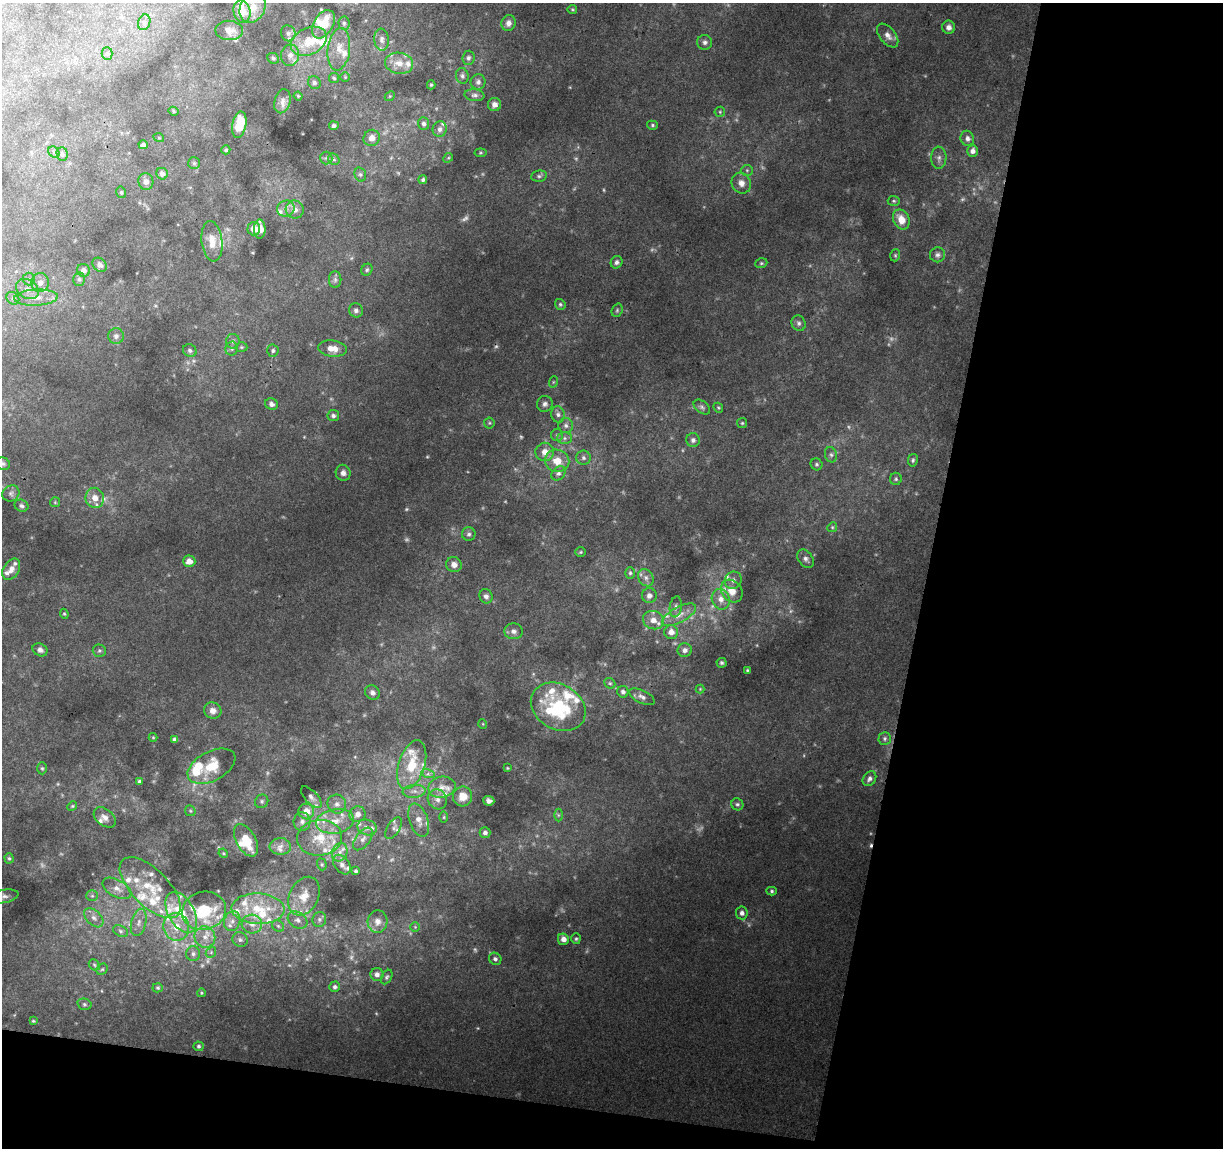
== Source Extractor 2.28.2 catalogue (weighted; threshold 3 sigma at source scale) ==
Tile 4 of 2 x 2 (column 2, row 2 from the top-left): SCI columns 1222-2442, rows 113-1258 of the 2442 x 2533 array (HDU 1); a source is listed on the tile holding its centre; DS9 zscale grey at full resolution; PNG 1225 x 1150 px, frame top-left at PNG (2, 3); each listed source drawn as its Kron ellipse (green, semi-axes under 4 px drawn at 4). Shown black and unused: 28% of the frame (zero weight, under 3 of 4 exposures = <1% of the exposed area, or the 3 px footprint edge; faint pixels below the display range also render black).
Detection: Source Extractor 2.28.2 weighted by HDU 2 'WHT'; one run over the whole footprint, this tile lists its part. Background 0.0636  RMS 0.011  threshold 0.0482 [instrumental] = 3 sigma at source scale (4.5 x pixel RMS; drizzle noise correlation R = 1.50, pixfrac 1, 0.0396/0.0396 arcsec/px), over >= 5 px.
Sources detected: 319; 27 too faint to see at this stretch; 2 cosmic-ray / hot-pixel residue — neither listed nor drawn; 58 inside a brighter listed object's ellipse — not listed separately; the other 232 listed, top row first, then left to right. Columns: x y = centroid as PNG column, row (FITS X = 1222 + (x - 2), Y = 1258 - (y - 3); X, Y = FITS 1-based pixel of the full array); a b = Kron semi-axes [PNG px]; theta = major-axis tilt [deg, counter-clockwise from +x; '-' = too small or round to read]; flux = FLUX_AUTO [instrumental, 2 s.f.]
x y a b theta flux
252 8 16 12 63 18
572 9 5 4 - 1.3
242 12 11 8 -75 19
144 22 8 6 71 3.6
344 23 7 5 -87 2.4
509 23 8 7 - 5.8
323 24 15 9 59 26
949 27 6 6 - 4.9
229 30 14 9 -3 9.7
288 33 8 7 - 4.1
888 35 14 8 -51 7.2
382 40 11 7 -85 4.5
309 41 19 13 26 28
705 42 7 7 - 3.8
339 49 21 11 82 16
107 53 6 5 - 2
290 55 10 9 - 7.3
273 58 6 5 - 2.3
468 58 7 6 - 2.7
399 63 14 10 -11 13
462 76 8 6 -75 3.1
345 77 5 4 - 1.3
334 78 5 5 - 1.7
478 82 7 7 - 3.8
314 83 7 6 - 2.6
431 85 4 4 - 1.4
474 95 10 6 -5 3.7
298 96 4 4 - 1.2
390 96 5 4 - 1.3
282 101 12 8 75 6.1
494 104 6 6 - 5.6
173 111 5 3 - 1.5
720 112 5 5 - 1.6
424 124 6 5 - 3.3
239 125 13 7 79 23
652 125 5 4 - 1.5
334 126 5 4 - 2.4
440 129 8 7 - 4.5
159 138 5 3 - 0.97
372 138 8 8 - 7
967 138 8 7 - 4.3
143 145 5 3 - 2.7
226 150 4 4 - 1.8
973 151 5 5 - 4.7
54 152 6 5 - 1.8
480 153 6 4 7 1.4
62 154 7 5 -88 2
326 158 6 6 - 2.5
448 158 5 4 - 1.4
939 158 11 7 89 4.8
334 159 6 5 - 2.1
194 163 6 6 - 2.2
747 170 5 5 - 1.8
162 174 6 5 - 4.9
360 174 7 5 -74 2.6
539 176 8 5 9 2.6
423 180 4 4 - 2.2
146 181 8 7 - 5.5
741 183 11 9 -57 8.4
121 192 6 4 -76 1.6
894 201 6 5 - 1.7
286 209 9 8 - 5.8
295 210 9 9 - 6.8
901 219 10 8 -65 15
254 229 7 6 - 12
260 229 9 5 90 12
212 241 20 10 -83 16
895 255 6 4 71 1.5
938 255 7 7 - 3.5
617 262 6 5 - 2.9
761 263 6 4 20 1.7
100 265 8 6 -42 4.5
83 270 6 6 - 5.3
367 270 6 5 - 2
29 279 6 6 - 2.9
79 279 6 5 - 2.5
335 280 8 6 -89 3
40 282 9 9 - 7.5
27 289 12 9 -32 9
13 298 7 6 - 2.8
36 298 22 8 3 13
560 304 5 5 - 1.8
356 310 7 7 - 4
617 310 7 5 70 2
799 323 8 7 - 3.6
116 336 8 8 - 3.7
233 341 7 7 - 3.5
241 347 6 5 - 1.7
232 349 7 6 - 2.8
332 349 14 8 -8 11
190 350 7 6 - 2.8
273 351 6 5 - 2.3
553 382 6 3 71 1.2
271 404 6 5 - 3.6
545 404 8 8 - 3.9
702 407 9 6 -39 3
718 408 5 4 - 1.4
558 414 8 7 - 3.8
333 416 6 5 - 3.3
489 423 5 5 - 1.5
742 423 5 5 - 1.5
566 425 7 7 - 4
557 435 6 6 - 2.4
564 438 7 6 - 3.5
693 440 7 7 - 4.3
545 452 9 9 - 10
831 455 8 6 -73 2.9
583 458 7 7 - 3.6
913 460 6 5 - 2
557 461 12 11 - 17
3 464 7 6 - 2.7
816 464 6 5 - 2.2
343 473 8 7 - 4.9
558 473 8 6 44 3.6
896 479 6 6 - 2.1
11 493 9 7 35 3.9
95 498 10 9 - 11
55 502 5 5 - 1.3
21 506 7 6 - 2.8
832 527 5 4 - 1.4
469 534 7 6 - 2.9
581 552 5 5 - 1.5
806 559 10 7 -54 4
189 561 6 6 - 8.7
454 565 8 7 - 6.7
11 569 11 7 56 7.4
630 573 6 5 - 2
646 578 9 7 -59 4.8
733 580 9 8 - 4.9
732 591 12 10 -51 12
486 596 7 6 - 4
649 596 7 7 - 4.8
721 599 10 9 - 8.9
676 607 10 6 81 3.9
64 614 5 4 - 1.3
679 615 19 7 28 11
653 620 10 9 - 9.6
513 631 9 8 - 4.7
671 632 7 6 - 7.8
40 650 8 6 -30 4.5
685 650 7 7 - 4.4
99 651 7 6 - 2.2
722 663 5 5 - 2
747 670 4 4 - 1.3
610 683 6 5 - 1.7
700 689 4 4 - 1.2
623 692 6 5 - 3.4
372 693 8 7 - 4.3
642 697 14 6 -26 4.9
558 707 29 22 -30 84
213 711 9 8 - 6.9
483 724 5 3 - 0.88
153 737 4 4 - 1.1
175 739 4 4 - 3.6
885 739 6 6 - 2.7
412 765 25 13 72 37
211 766 26 14 28 30
42 768 6 5 - 1.8
507 768 3 3 - 1.1
428 774 7 4 -16 2.7
869 779 8 6 53 4.2
139 781 4 4 - 2.4
442 787 14 10 12 11
414 791 11 6 5 6.1
463 796 10 9 - 17
311 797 13 6 -47 4.8
437 799 10 9 - 7.3
262 801 7 6 - 2.5
489 801 5 5 - 4.6
337 804 9 9 - 6.2
737 804 6 5 - 2.4
72 806 5 4 - 1.4
190 811 6 5 - 1.5
306 811 8 7 - 13
357 814 8 7 - 6.8
558 815 6 4 -90 1.7
105 817 12 8 -40 6.9
444 817 6 4 89 1.4
419 820 17 9 -71 11
302 821 9 8 - 5.2
335 821 19 12 9 19
367 827 10 7 -19 5.5
393 828 12 6 58 4.5
485 833 5 5 - 3.7
320 838 22 18 6 31
363 839 13 7 53 5.8
246 840 17 9 -62 26
280 846 11 8 -3 6.4
340 852 9 7 68 6.4
223 853 5 4 - 1.2
9 858 5 4 - 1.7
322 864 6 4 -70 1.6
342 865 11 7 -54 5.8
356 871 4 3 - 1.7
117 888 16 8 -29 9.9
150 888 39 18 -45 47
772 891 5 4 - 1.7
4 896 14 6 10 4.6
92 896 6 5 - 1.9
304 896 20 14 63 19
258 909 26 15 -2 40
204 911 22 19 17 67
181 912 22 13 -61 35
742 913 6 6 - 4
94 918 11 7 -44 6.5
319 919 7 6 - 3
298 920 10 7 -30 5.2
232 921 10 8 73 7.2
378 921 11 10 - 7.9
139 922 14 7 75 7.6
252 924 10 9 - 9.2
278 926 6 5 - 2.4
176 927 14 13 - 20
415 927 5 5 - 1.4
121 931 8 5 -28 3.1
205 937 11 10 - 11
563 939 6 5 - 7
576 939 5 4 - 1.8
240 940 8 7 - 3.6
211 952 6 4 48 1.9
193 954 7 7 - 3.7
495 959 6 6 - 3.1
94 965 6 5 - 1.6
102 969 6 5 - 1.8
377 974 6 6 - 5.1
387 977 8 5 60 2.1
335 987 5 5 - 2.9
158 988 5 4 - 1.5
201 993 4 3 - 1
84 1004 7 5 -15 2.2
33 1021 3 3 - 1.3
198 1046 5 5 - 2.1
Overlapping masked pixels (flux is a lower limit): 1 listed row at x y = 309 41
Isophote crosses this tile's border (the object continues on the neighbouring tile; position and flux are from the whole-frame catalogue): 2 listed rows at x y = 3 464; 4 896